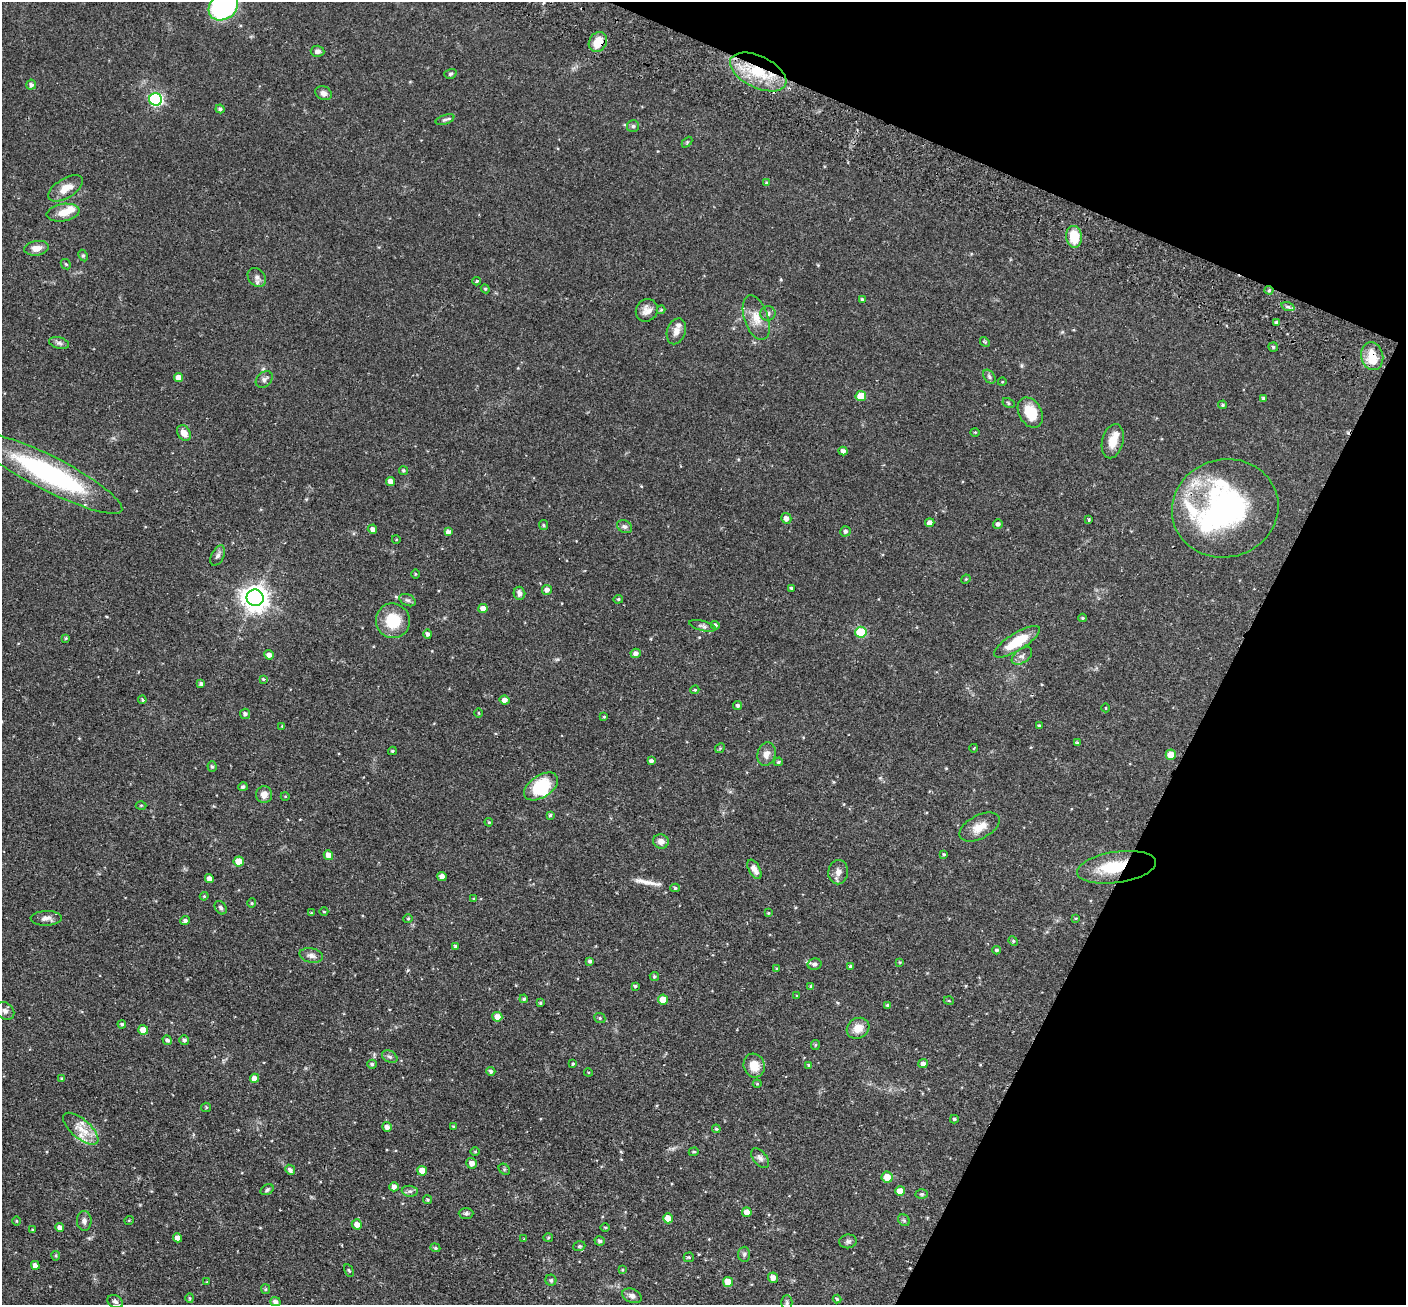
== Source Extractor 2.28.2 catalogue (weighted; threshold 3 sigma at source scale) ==
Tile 8 of 4 x 4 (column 4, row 2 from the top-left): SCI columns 4241-5644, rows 2936-4238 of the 5673 x 5737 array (HDU 1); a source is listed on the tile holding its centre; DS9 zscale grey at full resolution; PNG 1408 x 1307 px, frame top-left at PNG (2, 2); each listed source drawn as its Kron ellipse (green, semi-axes under 4 px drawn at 4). Shown black and unused: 21% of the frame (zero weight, under 2 of 3 exposures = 3% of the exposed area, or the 3 px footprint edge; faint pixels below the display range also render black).
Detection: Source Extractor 2.28.2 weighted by HDU 2 'WHT'; one run over the whole footprint, this tile lists its part. Background 0.0783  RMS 0.0051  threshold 0.0229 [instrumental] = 3 sigma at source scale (4.5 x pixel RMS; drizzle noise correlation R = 1.50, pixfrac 1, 0.05/0.05 arcsec/px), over >= 5 px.
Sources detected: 237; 3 inside a brighter object's white glare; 1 cosmic-ray / hot-pixel residue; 1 long thin detection or spike segment (spike, bleed or trail) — neither listed nor drawn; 6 inside a brighter listed object's ellipse — not listed separately; the other 226 listed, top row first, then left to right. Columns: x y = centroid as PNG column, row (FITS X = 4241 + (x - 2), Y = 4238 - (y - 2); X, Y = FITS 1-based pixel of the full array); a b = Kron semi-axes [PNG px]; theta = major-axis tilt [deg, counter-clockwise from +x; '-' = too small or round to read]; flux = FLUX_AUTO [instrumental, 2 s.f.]
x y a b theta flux
223 6 16 13 39 79
598 42 10 8 57 8.2
317 51 7 5 -5 1.4
758 72 30 16 -26 21
450 74 6 4 17 0.73
31 85 5 5 - 1.5
323 93 8 6 -23 2.1
156 99 6 6 - 82
220 109 4 4 - 0.99
445 120 10 4 18 1.1
633 126 6 6 - 0.83
687 142 6 4 46 0.62
767 182 3 3 - 0.81
66 188 19 9 32 6.4
63 213 16 8 9 5.8
1074 237 11 8 -83 12
36 248 12 7 9 3.8
83 255 6 4 -62 0.78
66 264 6 4 -43 0.6
257 277 10 8 -50 2.2
477 281 4 3 - 0.75
485 289 4 4 - 0.66
1269 290 4 4 - 0.62
862 299 3 3 - 0.65
1288 307 7 4 -18 0.96
647 310 12 10 54 3.3
661 310 4 3 - 0.57
768 313 7 7 - 1.5
756 318 23 12 -71 7.1
1276 322 3 3 - 0.79
676 331 13 9 72 3.3
985 342 5 4 - 0.61
59 343 10 6 -15 1.4
1273 347 5 4 - 0.74
1372 356 14 11 -75 7
989 377 8 5 -52 1.1
179 378 4 4 - 4
264 379 9 7 43 1.7
1002 382 4 3 - 0.38
861 396 5 5 - 11
1263 398 4 4 - 0.97
1008 403 6 4 -30 0.78
1223 405 4 4 - 0.73
1030 412 16 11 -61 12
975 432 5 3 - 0.37
184 433 8 6 -56 3.7
1113 441 17 10 76 6.5
843 451 4 4 - 1.9
403 470 5 4 - 0.73
50 474 81 17 -27 80
390 481 4 4 - 3.6
1225 508 53 49 16 87
786 518 5 5 - 2.5
1088 520 3 3 - 1.1
930 523 5 4 - 2.6
998 524 5 4 - 1.3
543 525 5 4 - 0.58
625 527 8 6 -30 1.4
372 529 5 4 - 2.1
845 531 5 5 - 1.2
448 532 4 4 - 2.1
396 539 4 3 - 0.41
218 556 11 6 64 1.8
415 574 5 3 - 0.43
966 579 5 4 - 0.43
791 588 3 3 - 0.58
547 590 5 5 - 2
519 593 6 5 - 1.8
255 598 8 8 - 470
618 599 5 4 - 0.58
408 600 9 5 -25 1.3
483 609 4 4 - 3.5
1083 618 4 4 - 0.54
393 621 17 17 - 15
715 625 4 4 - 1.2
703 626 14 5 -14 1.4
861 632 5 5 - 21
428 634 4 4 - 1.4
66 638 4 3 - 0.5
1017 642 26 8 32 15
636 653 5 4 - 1.7
269 655 5 4 - 2.1
1022 656 11 7 36 1.9
263 679 4 4 - 0.45
201 684 4 3 - 1.1
695 690 4 3 - 0.54
142 700 4 4 - 0.78
504 700 5 4 - 2.6
738 705 4 4 - 1.2
1106 708 4 3 - 0.35
479 713 4 3 - 0.4
245 714 5 5 - 1.4
604 717 4 3 - 0.52
282 726 4 3 - 0.39
1039 726 4 3 - 0.84
1077 743 3 3 - 0.74
720 748 5 4 - 0.58
974 748 4 2 - 0.34
392 751 4 3 - 0.69
766 754 12 9 74 3.2
1171 755 5 5 - 7.1
651 761 4 4 - 1.3
778 762 4 4 - 0.97
212 767 5 4 - 0.86
541 786 19 11 33 21
243 787 5 4 - 1.1
264 795 8 8 - 3.4
285 796 4 3 - 0.36
141 805 5 3 - 0.47
550 815 4 3 - 0.65
489 822 4 3 - 0.46
980 827 22 11 28 6.5
661 841 8 7 - 2.7
944 854 4 4 - 0.58
328 855 5 4 - 3.5
239 861 5 5 - 7.8
1116 867 40 15 8 21
754 869 10 5 -60 3
838 872 12 10 81 3
442 876 4 4 - 2.7
209 879 4 4 - 2.4
675 888 5 4 - 0.76
204 896 4 3 - 0.5
474 899 4 3 - 0.66
252 903 5 4 - 0.6
221 908 7 5 -56 1
324 911 4 3 - 0.38
311 913 4 3 - 0.51
768 913 4 3 - 0.5
46 918 15 7 1 2.6
1076 918 4 2 - 0.36
408 919 4 4 - 0.49
185 921 5 4 - 1.4
1013 941 5 4 - 0.58
455 947 4 4 - 1
997 950 4 3 - 0.7
311 955 12 7 -13 2.3
590 961 4 3 - 1.1
900 962 4 4 - 0.49
815 964 7 5 12 1.6
850 966 4 3 - 0.8
777 969 4 3 - 0.44
654 977 4 4 - 0.76
635 986 4 4 - 0.76
811 986 4 4 - 0.69
797 996 4 3 - 0.49
524 999 4 4 - 0.76
663 999 5 5 - 7
949 1001 5 3 - 0.43
540 1003 4 4 - 0.62
887 1005 4 4 - 0.7
5 1011 10 8 -42 1.7
497 1017 5 5 - 4.2
600 1018 6 4 -23 0.72
122 1024 4 3 - 0.83
858 1028 12 10 29 5.3
143 1030 5 5 - 4.9
167 1040 5 4 - 1.2
184 1040 5 4 - 1.3
815 1045 5 4 - 0.55
390 1057 8 5 -29 1.2
372 1064 5 4 - 1
573 1064 3 3 - 0.55
923 1064 5 4 - 2
809 1065 4 3 - 0.75
754 1066 12 10 -72 6.3
491 1071 4 4 - 1.2
588 1072 4 3 - 0.42
62 1078 4 3 - 0.53
254 1078 4 4 - 3.3
757 1084 4 4 - 0.55
206 1107 5 4 - 0.57
954 1119 4 3 - 0.65
453 1126 4 3 - 0.41
387 1127 5 4 - 2
81 1129 22 9 -41 7.4
716 1129 4 3 - 0.56
475 1151 5 3 - 0.46
694 1152 5 4 - 0.63
760 1158 11 6 -50 1.9
472 1163 6 5 - 2.9
504 1169 6 5 - 0.8
290 1170 5 4 - 1.4
422 1171 5 5 - 5.8
887 1177 5 5 - 6.2
394 1187 5 4 - 1.9
267 1190 7 5 31 0.9
410 1191 8 5 -6 1.4
900 1191 5 4 - 5.8
922 1194 6 4 -1 0.8
428 1200 4 4 - 0.75
747 1212 5 5 - 3.9
466 1213 7 5 1 1
668 1218 5 5 - 6.4
129 1220 5 3 - 0.36
904 1220 6 5 - 0.82
17 1221 5 3 - 0.45
84 1221 10 7 -89 2
357 1224 5 5 - 3.5
60 1227 4 4 - 2.4
605 1227 4 3 - 0.49
33 1230 3 3 - 0.59
177 1238 4 4 - 3.1
548 1238 5 3 - 0.54
524 1239 3 3 - 0.33
600 1241 5 5 - 1.1
848 1241 9 7 9 1.3
579 1246 6 4 19 0.73
435 1248 5 4 - 0.64
744 1254 7 6 - 1.1
56 1256 5 4 - 0.63
689 1257 5 5 - 0.63
35 1265 4 4 - 2.4
349 1270 6 4 -61 0.64
622 1270 4 3 - 0.51
773 1278 5 5 - 2.8
551 1280 5 5 - 0.91
207 1282 4 3 - 0.41
728 1282 5 5 - 6.2
265 1289 5 4 - 0.63
632 1296 10 6 -22 2.2
190 1298 5 4 - 0.56
837 1299 4 4 - 0.66
115 1302 8 6 -24 1.3
275 1302 5 4 - 1.6
787 1303 7 5 90 0.93
Overlapping masked pixels (flux is a lower limit): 5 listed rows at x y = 598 42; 758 72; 1269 290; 1372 356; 1116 867
Isophote crosses this tile's border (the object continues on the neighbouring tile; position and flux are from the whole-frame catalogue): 2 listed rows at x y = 223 6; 50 474